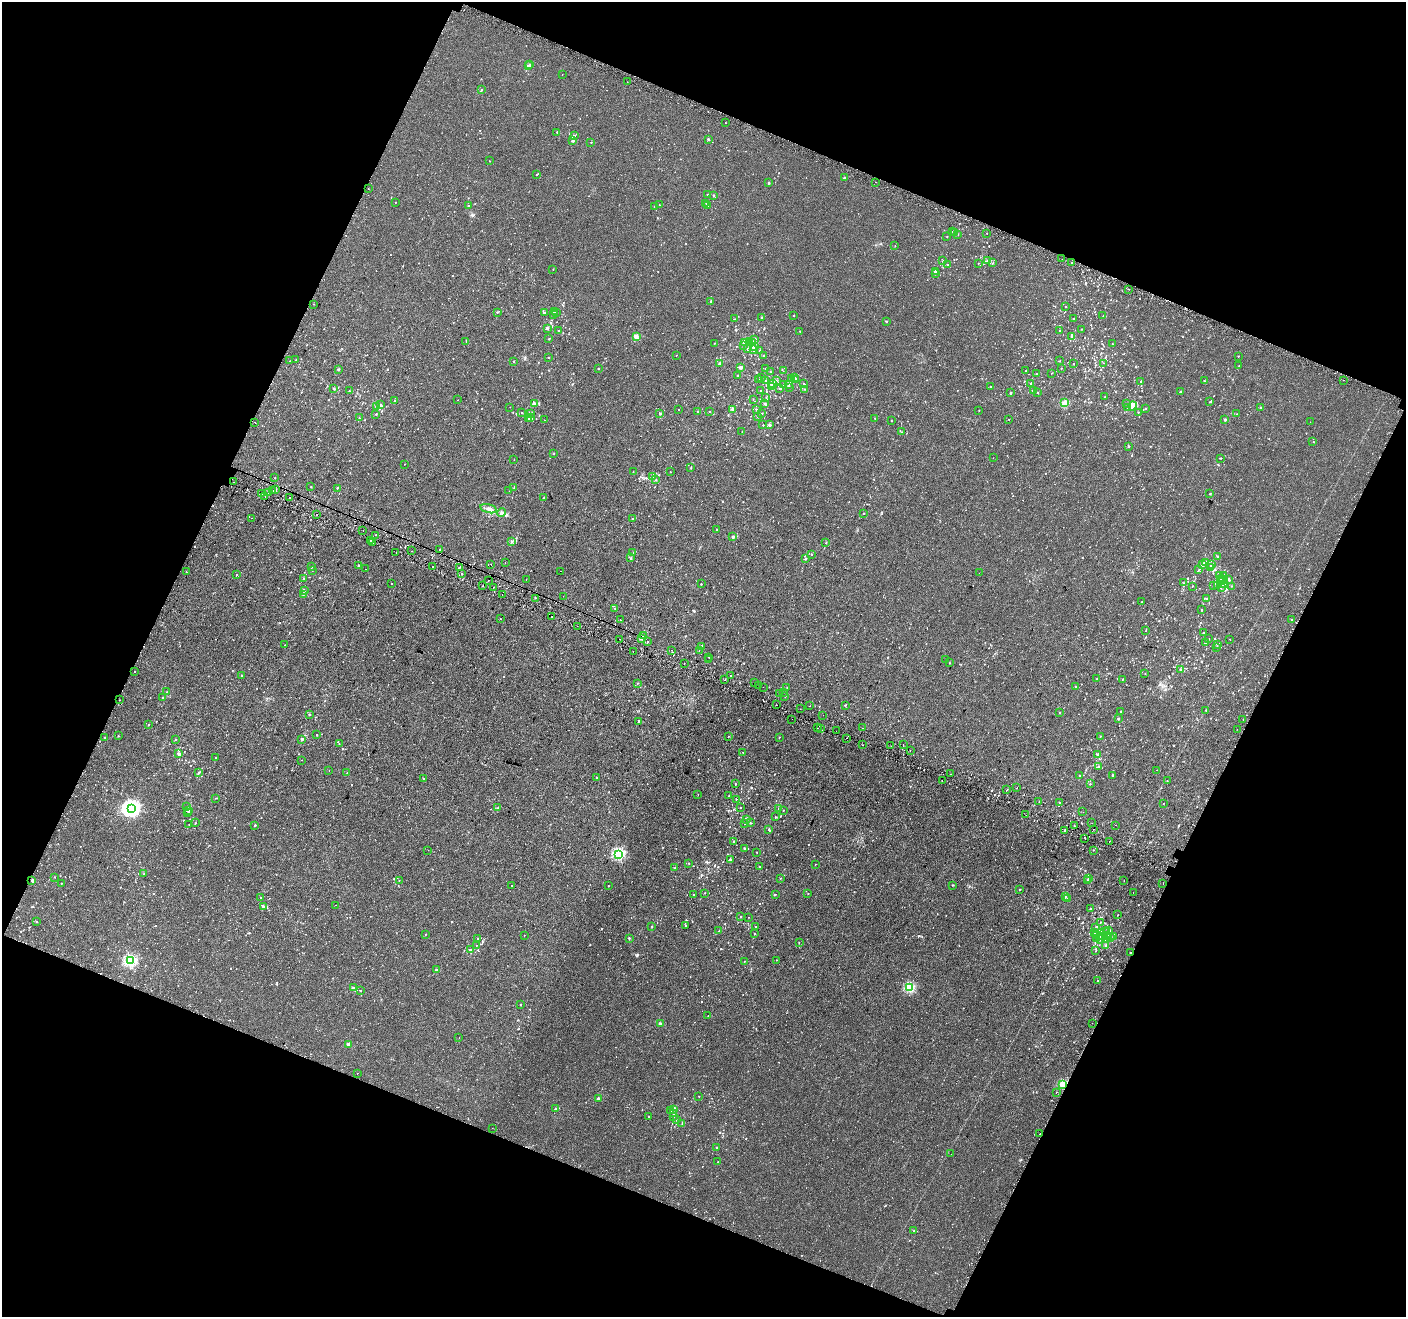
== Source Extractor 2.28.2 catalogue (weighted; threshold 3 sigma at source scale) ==
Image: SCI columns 46-5660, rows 328-5586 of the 5715 x 5843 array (HDU 1 of 3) = the unmasked area's bounding box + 8 px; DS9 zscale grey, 4 x 4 block average (1 PNG px = mean of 4 x 4 image px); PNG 1408 x 1319 px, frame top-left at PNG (2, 2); each listed source drawn as its Kron ellipse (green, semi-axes under 4 px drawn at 4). Shown black and unused: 43% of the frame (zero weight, under 2 of 3 exposures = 3% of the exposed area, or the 3 px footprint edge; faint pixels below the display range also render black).
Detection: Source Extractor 2.28.2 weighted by HDU 2 'WHT'. Background 1.28e-04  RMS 0.0031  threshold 0.0139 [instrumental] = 3 sigma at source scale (4.5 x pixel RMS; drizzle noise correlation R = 1.50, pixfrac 1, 0.0396/0.0396 arcsec/px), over >= 5 px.
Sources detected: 1688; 5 too faint to see at this stretch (4 x 4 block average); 52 cosmic-ray / hot-pixel residue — neither listed nor drawn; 69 coinciding with a brighter row at this scale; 6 inside a brighter listed object's ellipse — not listed separately; of the other 1556, all 500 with FLUX_AUTO >= 0.929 (the completeness limit of this list) listed and drawn (1056 fainter detections not listed), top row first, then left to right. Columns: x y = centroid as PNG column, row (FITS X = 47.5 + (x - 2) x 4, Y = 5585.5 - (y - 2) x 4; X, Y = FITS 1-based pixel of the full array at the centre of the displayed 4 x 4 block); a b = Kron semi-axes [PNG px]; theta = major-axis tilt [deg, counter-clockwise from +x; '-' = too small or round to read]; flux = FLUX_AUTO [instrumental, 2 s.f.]
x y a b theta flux
530 65 2 2 - 1.1
528 66 2 2 - 6.8
562 75 2 2 - 1.3
627 82 2 2 - 0.96
481 90 2 2 - 2
725 123 2 2 - 3.6
557 132 2 2 - 1.7
575 136 2 2 - 1.2
708 139 2 2 - 2.1
572 141 3 2 - 1.7
591 142 2 2 - 1.6
490 161 2 2 - 0.99
537 175 2 2 - 1.2
844 178 2 2 - 4
875 182 2 2 - 1.2
768 183 2 2 - 4.6
368 189 2 2 - 1
707 195 2 2 - 2
713 195 2 2 - 3.4
395 202 2 2 - 1.7
706 203 2 2 - 1
468 205 2 2 - 1.5
659 205 2 2 - 1.2
654 206 2 2 - 1.2
707 206 2 2 - 1.8
953 231 2 2 - 1.3
955 232 2 2 - 5.3
987 233 2 2 - 1.3
958 234 2 2 - 1.1
947 237 2 2 - 1.6
895 246 2 2 - 1.2
1062 259 2 2 - 2.2
988 260 2 2 - 1.9
943 261 3 2 - 1
978 263 2 2 - 1.2
993 263 2 2 - 1.9
1072 263 2 2 - 1.5
947 264 2 2 - 1.5
553 269 2 2 - 1.1
935 271 2 2 - 6.2
936 274 2 2 - 0.99
1129 289 2 2 - 3.4
711 301 2 2 - 2.9
314 304 2 2 - 2.9
1065 307 2 2 - 1.8
554 311 2 2 - 1.8
497 312 2 2 - 1.1
556 312 2 2 - 2.6
545 313 2 2 - 1.1
553 314 2 2 - 1.3
794 315 2 2 - 1.2
1103 316 2 2 - 1.1
762 317 2 2 - 1.6
734 319 2 2 - 1.1
1074 319 2 2 - 1.3
886 321 2 2 - 3.6
547 328 2 2 - 8.6
1082 329 2 2 - 1
558 331 2 2 - 2.4
800 331 2 2 - 1.1
1060 331 2 2 - 1.6
1072 336 2 2 - 3.4
636 337 2 2 - 30
549 339 2 2 - 2.6
754 339 2 2 - 5.8
466 341 2 2 - 0.94
745 342 2 2 - 3.1
750 342 3 2 - 6.6
714 343 2 2 - 1.1
753 343 2 2 - 4.1
1112 344 2 2 - 1
744 345 2 2 - 1.2
755 346 2 2 - 0.98
747 349 2 2 - 1.5
753 349 3 2 - 2.6
760 350 2 2 - 1
676 355 2 2 - 0.96
764 355 2 2 - 1.1
1238 356 2 2 - 1.4
549 357 2 2 - 3.2
296 360 2 2 - 0.97
290 361 2 2 - 0.97
513 361 2 2 - 2.4
1060 361 2 2 - 1.2
720 363 2 2 - 2.7
1103 363 2 2 - 0.97
1073 364 2 2 - 1.2
1239 366 2 2 - 1.3
740 367 3 2 - 3.4
1061 368 2 2 - 1.5
338 369 2 2 - 5
598 369 2 2 - 1.6
766 369 2 2 - 2.8
770 371 2 2 - 1
783 371 2 2 - 1.1
1025 371 2 2 - 1.2
1051 373 2 2 - 0.97
1036 374 2 2 - 2
738 376 2 2 - 3.1
762 378 2 2 - 1.2
791 378 2 2 - 3.3
795 378 2 2 - 3.8
759 379 2 2 - 1.2
795 380 2 2 - 1
1343 380 2 2 - 2.7
766 381 2 2 - 1.1
776 381 2 2 - 1.8
1204 381 2 2 - 2.7
1140 382 2 2 - 0.98
772 383 2 2 - 2.9
804 383 2 2 - 1.3
1031 383 2 2 - 3.1
784 384 3 2 - 1.3
788 385 2 2 - 3.9
772 387 2 2 - 2
789 387 2 2 - 2.2
990 387 2 2 - 1.6
780 388 2 2 - 2.2
333 389 2 2 - 2.3
804 389 2 2 - 0.99
761 390 2 2 - 2.5
1033 390 2 2 - 3.1
349 391 2 2 - 1.5
1037 392 2 2 - 1.1
1180 392 2 2 - 2.7
1010 393 2 2 - 3
766 397 2 2 - 1.1
1105 397 2 2 - 1.5
753 399 2 2 - 0.94
458 400 2 2 - 1.3
394 401 2 2 - 1.6
1210 402 2 2 - 1.3
534 403 2 2 - 2.7
1065 403 2 2 - 57
765 404 2 2 - 4
1127 404 2 2 - 1.3
381 405 2 2 - 1.1
1132 406 4 4 - 20
376 407 2 2 - 1.3
510 407 2 2 - 1.9
1261 407 2 2 - 2.7
1128 408 3 2 - 2.1
732 409 2 2 - 5.2
1146 409 2 2 - 2.8
679 410 2 2 - 1.1
757 410 2 2 - 1.3
979 410 2 2 - 1.3
697 411 2 2 - 2.8
709 411 2 2 - 1
1138 412 2 2 - 1.3
522 413 2 2 - 1.8
531 413 2 2 - 1.7
762 413 2 2 - 2.1
376 414 2 2 - 3.1
660 414 2 2 - 2.5
1236 414 2 2 - 1.6
758 417 2 2 - 4.9
359 418 2 2 - 1.9
529 418 2 2 - 1.7
531 418 2 2 - 3.5
875 418 2 2 - 1.6
1009 419 2 2 - 1.3
1225 419 2 2 - 4.9
544 420 2 2 - 1.2
891 421 2 2 - 1.4
255 422 2 2 - 2.3
1310 422 2 2 - 1.1
763 425 2 2 - 1.2
769 425 2 2 - 5.5
742 432 2 2 - 1.5
901 432 2 2 - 0.98
1313 441 2 2 - 1.5
1128 446 2 2 - 2.2
554 454 2 2 - 1.1
993 458 2 2 - 1
1221 458 2 2 - 1.5
514 460 2 2 - 1.7
405 464 2 2 - 1.1
691 468 2 2 - 1.4
633 472 2 2 - 1.1
670 472 2 2 - 1.2
652 476 2 2 - 1.4
275 478 2 2 - 1.3
656 480 3 2 - 1.2
234 482 2 2 - 5.7
311 486 2 2 - 1.3
514 487 2 2 - 1.5
337 488 2 2 - 1.1
276 490 2 2 - 1.1
273 491 2 2 - 1.1
509 491 2 2 - 3.2
269 492 2 2 - 1.2
261 493 2 2 - 3.4
1210 494 2 2 - 3.2
265 497 2 2 - 2.3
289 498 2 2 - 1.2
544 498 2 2 - 3.1
489 509 9 4 -14 7.2
502 512 4 3 - 2.8
864 513 2 2 - 1.6
317 515 2 2 - 2.6
252 518 2 2 - 1.2
633 519 2 2 - 3.3
717 529 2 2 - 1.3
363 530 2 2 - 1
375 535 2 2 - 1.6
733 537 2 2 - 9.9
370 541 2 2 - 4
512 542 3 2 - 1.4
372 543 2 2 - 1.1
826 543 2 2 - 1.3
440 550 2 2 - 11
412 551 2 2 - 2.2
396 553 2 2 - 2.1
633 553 2 2 - 0.99
811 554 2 2 - 1.8
1217 556 2 2 - 3.8
631 558 3 2 - 1
805 559 2 2 - 1.4
505 562 2 2 - 0.95
1206 562 3 2 - 2.9
491 564 2 2 - 1
358 565 2 2 - 3.2
1202 565 4 3 - 7.4
1212 565 2 2 - 4.3
433 566 2 2 - 5.9
312 567 2 2 - 4.1
460 567 2 2 - 8.8
1211 567 2 2 - 6.4
366 569 2 2 - 2.2
313 570 2 2 - 1.3
1199 570 2 2 - 1.3
561 571 2 2 - 2.1
186 572 2 2 - 2.7
462 573 2 2 - 3.3
979 573 2 2 - 1.1
236 575 2 2 - 1.4
1219 576 2 2 - 1
1224 576 2 2 - 2.4
303 579 2 2 - 1.6
526 579 2 2 - 1.2
488 580 2 2 - 9.9
1221 580 2 2 - 2.9
1224 580 2 2 - 5.9
1228 580 2 2 - 2.9
1222 582 2 2 - 5
1183 583 2 2 - 1.4
391 584 2 2 - 1.5
701 584 2 2 - 1.2
1224 584 2 2 - 4.9
1217 585 2 2 - 0.94
483 586 2 2 - 2.3
1192 586 2 2 - 1.3
1214 586 2 2 - 1.1
1231 586 2 2 - 0.95
493 587 2 2 - 3.7
1221 587 2 2 - 1.5
304 590 2 2 - 6.5
303 595 2 2 - 1.3
502 595 2 2 - 2.4
563 596 2 2 - 1.6
535 598 2 2 - 1.1
1207 599 2 2 - 1.8
1141 602 2 2 - 1.3
615 608 2 2 - 0.97
1202 610 2 2 - 1.3
552 616 2 2 - 3.6
500 618 2 2 - 1.7
620 620 2 2 - 2.8
1292 620 2 2 - 4.8
577 626 2 2 - 3.2
1146 630 2 2 - 1.1
1204 633 3 2 - 1.3
644 636 2 2 - 3.8
642 638 2 2 - 8.3
620 639 2 2 - 1
1209 639 2 2 - 1.2
1230 639 2 2 - 1.9
647 642 2 2 - 4.6
1206 643 2 2 - 1.1
1217 644 2 2 - 0.93
285 645 2 2 - 0.96
701 646 2 2 - 3.4
1217 647 2 2 - 3
671 650 2 2 - 2.4
633 651 2 2 - 1.9
699 651 2 2 - 1.6
709 658 2 2 - 1.3
946 659 2 2 - 1.7
708 660 2 2 - 2.5
684 663 2 2 - 2.5
949 663 2 2 - 1.1
1180 669 3 2 - 1
135 671 2 2 - 1.4
1145 673 2 2 - 1.5
242 676 2 2 - 2.8
730 676 2 2 - 1.5
1097 679 2 2 - 1.3
1122 679 2 2 - 1.5
724 680 2 2 - 2.8
754 682 2 2 - 0.99
637 683 2 2 - 1.8
759 685 2 2 - 1.6
763 687 2 2 - 2.5
787 687 2 2 - 1
1076 687 2 2 - 1.8
167 692 2 2 - 1.5
784 692 2 2 - 0.99
780 694 2 2 - 1.3
785 696 2 2 - 1.5
163 698 2 2 - 2.7
119 700 2 2 - 2.2
776 705 2 2 - 1.6
845 705 2 2 - 2.6
809 706 2 2 - 4.8
800 709 2 2 - 0.93
1206 710 2 2 - 1
1121 712 2 2 - 0.96
1059 713 2 2 - 1.7
309 714 2 2 - 1.9
823 715 2 2 - 1.7
792 719 2 2 - 1.5
1118 719 2 2 - 2.6
1243 719 2 2 - 1.2
638 722 2 2 - 1.1
149 724 2 2 - 0.97
818 728 2 2 - 1.9
820 728 2 2 - 1.4
862 728 2 2 - 9.6
1237 729 2 2 - 0.97
836 731 2 2 - 1.8
316 735 2 2 - 1.6
118 736 2 2 - 1.2
728 736 2 2 - 1.8
1100 736 2 2 - 0.98
105 737 2 2 - 0.99
779 737 2 2 - 1.5
846 738 2 2 - 3.2
176 739 2 2 - 0.96
302 739 2 2 - 5.9
339 744 2 2 - 1
862 745 2 2 - 1.1
903 745 2 2 - 2.6
891 746 2 2 - 1.3
910 750 2 2 - 1.6
743 752 2 2 - 0.98
179 754 2 2 - 6.2
1098 754 2 2 - 1.9
216 758 2 2 - 1.3
301 760 2 2 - 1
1098 767 2 2 - 1
1157 770 2 2 - 1.4
329 771 2 2 - 0.97
199 772 2 2 - 1.5
347 772 2 2 - 1.1
951 774 2 2 - 1
1113 775 2 2 - 1.2
1080 776 3 2 - 1.5
424 778 2 2 - 1.6
596 778 2 2 - 1.2
942 781 2 2 - 1.8
1167 781 2 2 - 1.1
735 784 2 2 - 1.4
1090 784 2 2 - 1.4
1016 788 2 2 - 3.2
1007 790 2 2 - 2
698 794 2 2 - 1.3
729 796 2 2 - 1.2
216 798 2 2 - 1.6
736 799 2 2 - 1.5
1039 801 2 2 - 1.2
1059 803 2 2 - 11
1163 804 2 2 - 1.3
187 807 2 2 - 2.1
131 808 4 4 - 680
498 808 3 2 - 1.2
741 808 2 2 - 0.95
779 809 2 2 - 2.5
188 810 2 2 - 4.7
783 810 2 2 - 1.3
188 812 2 2 - 0.97
1083 812 2 2 - 1.1
1026 815 2 2 - 1.7
775 817 2 2 - 1
747 819 2 2 - 0.98
195 823 2 2 - 1.2
745 823 2 2 - 2
750 823 3 2 - 2
1092 823 2 2 - 1.7
189 825 2 2 - 0.98
255 825 2 2 - 3.3
1116 825 2 2 - 3.5
1074 826 2 2 - 1.8
769 829 2 2 - 2.8
1094 829 2 2 - 1.9
1064 830 2 2 - 1.7
1085 838 2 2 - 4.9
734 841 3 2 - 1.9
1109 841 2 2 - 1.5
744 848 2 2 - 5.2
428 850 2 2 - 0.95
1093 850 2 2 - 1.3
757 852 2 2 - 1.1
619 854 2 2 - 210
730 859 2 2 - 4
689 863 2 2 - 1.1
815 864 2 2 - 1.2
760 867 2 2 - 2.6
675 868 2 2 - 1.2
144 873 2 2 - 1.4
54 877 2 2 - 1.1
781 878 2 2 - 0.97
1088 878 2 2 - 1.1
32 880 3 2 - 2.6
399 880 2 2 - 1.1
1088 880 2 2 - 1.6
1124 881 2 2 - 1.2
61 883 2 2 - 2
1163 883 2 2 - 2.6
511 885 2 2 - 1.5
952 885 2 2 - 1.1
608 886 2 2 - 1.2
1020 890 2 2 - 1.3
705 893 2 2 - 1.2
1133 893 2 2 - 3.2
775 894 2 2 - 1.7
808 894 2 2 - 1.1
694 895 2 2 - 3.4
1065 896 2 2 - 3.2
260 898 2 2 - 1.7
1067 899 2 2 - 0.97
336 905 2 2 - 1.2
263 906 2 2 - 4.5
1091 909 2 2 - 1.3
1118 915 2 2 - 1.1
741 916 2 2 - 3
748 917 2 2 - 1.1
36 921 2 2 - 2
1100 922 2 2 - 1.4
686 926 2 2 - 2.1
652 927 2 2 - 1.7
755 927 2 2 - 1.2
1096 928 3 2 - 0.94
719 931 2 2 - 1.5
1109 931 2 2 - 3.2
1104 932 2 2 - 0.93
1107 932 2 2 - 2.3
1095 933 2 2 - 1.7
426 934 2 2 - 0.94
754 934 2 2 - 1.8
524 935 2 2 - 1
1097 935 2 2 - 1.2
1108 935 2 2 - 2.7
1100 936 2 2 - 1
1111 937 2 2 - 1.1
1114 937 2 2 - 3.8
478 938 2 2 - 2.4
629 938 2 2 - 4.4
1096 938 2 2 - 1.2
1100 939 2 2 - 3.4
1105 940 4 2 - 3.6
799 943 2 2 - 0.96
476 945 2 2 - 1.2
1106 946 2 2 - 6.2
470 950 2 2 - 0.94
1096 950 2 2 - 1
1130 953 2 2 - 2.6
776 960 2 2 - 1
130 961 2 2 - 190
744 961 2 2 - 1.3
436 970 2 2 - 1.6
1097 981 2 2 - 1.4
354 988 4 2 - 4.1
910 988 2 2 - 120
360 991 2 2 - 1.3
521 1005 2 2 - 2.5
708 1016 2 2 - 1
1092 1023 2 2 - 2.9
660 1024 2 2 - 13
459 1038 2 2 - 0.96
349 1044 2 2 - 1.6
357 1073 2 2 - 8
1062 1084 2 2 - 92
1056 1092 2 2 - 2
699 1096 2 2 - 1.6
598 1099 2 2 - 14
556 1108 2 2 - 1
671 1110 2 2 - 1.1
674 1110 2 2 - 1.3
674 1114 2 2 - 3.4
649 1116 2 2 - 0.95
673 1117 3 2 - 1.1
676 1120 2 2 - 1.2
682 1123 2 2 - 1.1
492 1128 2 2 - 1.7
1040 1134 2 2 - 2.6
717 1147 2 2 - 3.6
951 1154 2 2 - 1
718 1162 2 2 - 1.5
914 1231 2 2 - 1.8
Overlapping masked pixels (flux is a lower limit): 3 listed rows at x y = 644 636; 642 638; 1062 1084
Diffuse or blended objects may show on this block-average render without a row.